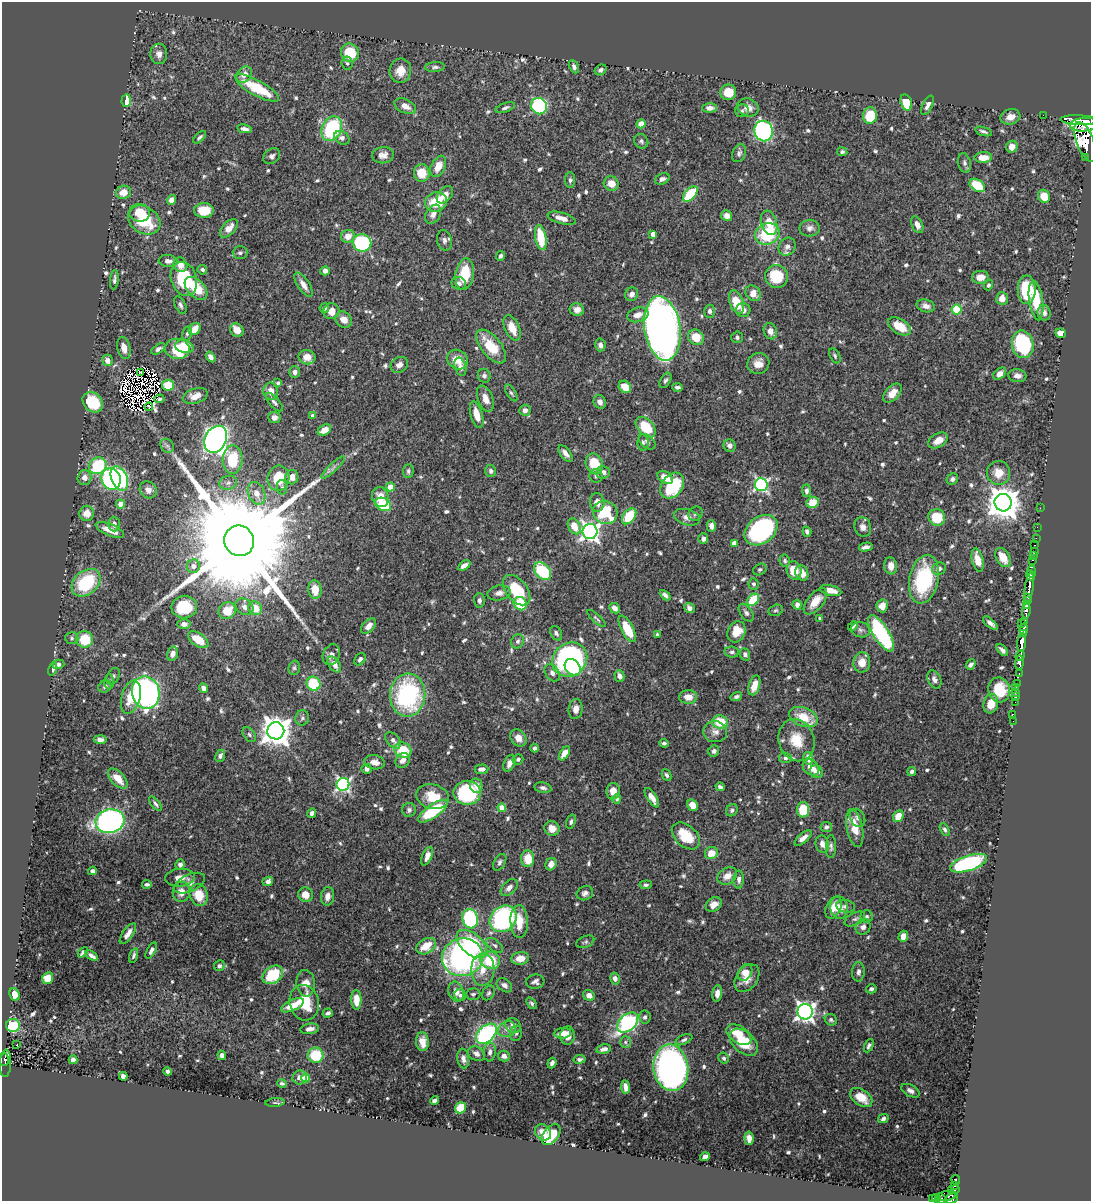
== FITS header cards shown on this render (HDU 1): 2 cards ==
NAXIS1  =                 1089
NAXIS2  =                 1199

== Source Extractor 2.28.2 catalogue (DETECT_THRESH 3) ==
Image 1089 x 1199 px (HDU 1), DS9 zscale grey, 1 PNG px = 1 image px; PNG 1093 x 1203 px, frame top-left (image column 1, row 1199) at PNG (2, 2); each listed source drawn as its Kron ellipse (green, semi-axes under 4 px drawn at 4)
Background 0.876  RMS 0.016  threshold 0.0478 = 3 sigma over >= 5 px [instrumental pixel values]
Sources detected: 766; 9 with non-positive FLUX_AUTO (blend fragments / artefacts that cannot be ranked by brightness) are neither listed nor drawn; of the other 757, the 500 brightest by FLUX_AUTO listed and drawn (257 fainter detections omitted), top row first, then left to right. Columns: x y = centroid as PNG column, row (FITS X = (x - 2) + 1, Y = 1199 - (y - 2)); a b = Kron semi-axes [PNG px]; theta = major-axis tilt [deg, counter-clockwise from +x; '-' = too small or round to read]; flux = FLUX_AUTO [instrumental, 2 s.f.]
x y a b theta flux
350 53 9 8 - 39
159 54 10 8 -87 6.4
347 63 6 5 - 2.4
435 67 10 5 3 3.2
574 67 7 4 -64 3.7
601 70 6 5 - 3.3
400 71 12 10 78 14
244 74 9 7 50 8.7
257 88 25 7 -29 48
728 92 8 7 - 20
126 100 6 4 86 19
906 102 8 5 -74 35
928 105 10 5 64 4.4
405 106 11 7 -25 8.1
539 106 8 8 - 130
748 107 11 9 -20 9.4
505 108 10 4 20 2.8
710 108 7 4 2 5.9
742 111 7 6 - 2.6
1043 115 2 2 - 12
870 116 8 7 - 35
1010 117 10 7 15 8.1
1079 120 19 5 -3 3400
641 124 4 4 - 16
1084 125 14 7 4 3300
244 129 7 4 -9 4.8
332 129 13 9 64 110
764 131 10 9 - 250
983 131 8 3 -17 3
200 137 8 4 44 2.5
342 138 8 6 -36 4.5
641 141 7 6 - 2.9
1085 142 21 8 -69 4100
1012 147 6 5 - 8.2
842 152 5 4 - 2.4
739 153 9 6 68 3.4
383 155 11 8 7 7.8
272 156 9 7 37 3.7
983 157 9 5 1 14
1086 157 3 3 - 79
964 163 10 6 -77 3.7
438 166 11 7 64 15
422 173 8 8 - 21
662 179 7 5 23 4
570 180 8 5 89 2.8
611 183 7 7 - 12
977 185 8 5 -35 38
123 192 7 6 - 12
690 194 9 5 47 49
445 195 10 6 50 10
1044 196 7 6 - 18
172 200 5 4 - 7.6
436 202 11 9 13 30
204 210 10 7 -2 25
139 213 10 8 -7 22
433 214 10 7 59 7.3
727 216 5 5 - 8.5
562 218 14 5 -15 9.4
144 220 17 13 -32 52
769 223 12 7 -72 15
917 225 9 5 -65 7.4
229 228 11 6 47 11
810 228 10 8 2 5.3
653 234 4 4 - 7.7
767 234 12 10 20 60
348 236 7 6 - 10
541 238 13 5 -79 36
444 240 10 7 -77 4.3
362 243 9 8 - 94
787 247 9 8 - 6.2
240 253 7 6 - 2.7
501 256 5 4 - 2.4
168 261 9 6 -4 5.8
180 265 7 6 - 10
202 270 5 4 - 2.9
325 271 5 4 - 6.4
465 274 16 9 81 35
777 277 11 11 - 42
980 277 8 6 7 11
184 279 17 12 -72 67
114 280 10 3 84 3
459 283 7 6 - 4
303 285 14 6 -57 7.9
988 285 5 4 - 2.5
196 288 14 8 -46 30
1027 290 14 9 90 53
753 293 8 7 - 12
632 294 7 6 - 5.3
1002 299 6 6 - 10
1036 301 20 7 -82 38
736 302 12 6 -70 27
180 305 9 5 -65 3.1
926 306 9 6 -15 6.1
324 308 5 4 - 2.8
577 310 7 6 - 7.3
743 310 7 7 - 5.6
957 310 5 5 - 53
331 311 8 8 - 12
709 311 6 5 - 3.7
1044 313 8 6 -80 5.3
638 315 11 7 17 9.3
344 320 9 7 -39 9.6
900 326 12 7 -31 20
512 328 13 7 -66 16
662 328 32 18 -81 930
195 329 7 5 47 15
237 330 7 6 - 8.6
770 331 8 6 -70 8.1
187 333 7 5 77 2.4
1061 333 5 5 - 10
696 337 8 7 - 20
737 337 6 5 - 2.4
1023 344 14 10 -79 99
600 345 6 5 - 5
491 346 20 10 -50 33
184 347 9 6 -15 23
124 348 11 6 -76 9.7
158 349 8 4 32 3.6
177 349 12 10 -8 49
835 356 8 5 -62 2.3
211 357 6 4 -56 4.7
307 357 8 7 - 12
107 360 6 5 - 7
457 360 11 9 -36 18
758 364 11 10 - 11
399 365 9 7 34 5.2
460 367 9 5 -73 3.9
140 372 2 2 - 2.4
295 372 6 5 - 5
1000 374 7 5 41 5.6
484 376 7 6 - 3
1017 376 9 6 -6 6.2
665 380 8 5 62 2.4
278 383 4 3 - 2.3
168 385 6 5 - 25
625 387 7 5 -44 14
677 387 5 3 - 2.5
271 391 8 7 - 9.8
511 393 9 4 -59 2.5
892 393 11 7 48 12
195 396 13 7 17 10
159 399 5 3 - 2.3
485 399 13 7 -68 9.9
93 402 11 9 -46 53
274 402 11 5 -49 3.7
600 402 7 6 - 4.6
149 407 4 3 - 2.3
525 410 6 5 - 5
477 415 14 6 -74 15
313 416 4 4 - 9
274 417 6 5 - 5.7
646 427 12 7 -46 38
324 430 7 5 29 11
216 439 14 10 63 670
938 440 11 6 29 11
647 442 10 6 -39 3.5
643 443 8 5 -86 2.5
167 446 7 6 - 3.3
730 446 6 6 - 5.8
565 453 10 5 -52 5.4
233 460 14 10 88 43
594 464 10 8 -68 31
98 466 9 8 - 89
333 468 15 3 43 4.4
408 471 7 5 86 2.7
491 471 6 5 - 2.8
603 472 7 6 - 6.2
998 473 12 11 - 15
596 476 6 6 - 3.3
292 477 7 6 - 9
84 478 7 7 - 7.2
119 478 13 8 -68 140
278 478 12 11 - 38
665 478 8 5 -33 15
111 479 11 9 -67 160
952 479 6 5 - 3.4
228 483 9 7 12 4.5
761 485 6 6 - 210
672 486 14 10 53 66
282 487 7 5 -80 2.7
390 487 4 4 - 23
148 490 9 8 - 7.2
806 491 6 4 -90 3.3
256 493 11 8 -67 10
380 497 10 8 -72 15
597 502 9 7 -83 8.7
812 503 6 5 - 22
1003 503 8 8 - 2300
120 504 4 4 - 10
383 504 8 6 -25 45
1040 508 2 2 - 7.8
87 513 7 7 - 11
605 513 12 11 - 57
695 514 8 6 40 2.6
629 516 9 5 51 44
687 517 13 8 -16 6.6
937 517 8 8 - 34
114 524 7 6 - 4.5
574 526 8 6 -62 18
711 526 6 4 -89 6.2
863 527 10 8 -72 6
1037 527 2 2 - 14
110 530 15 5 -23 14
761 530 18 13 37 210
590 532 7 7 - 480
807 532 5 4 - 3.4
1036 538 2 2 - 14
703 539 5 5 - 5
239 541 15 14 - 63000
734 543 4 4 - 6.8
1035 545 3 2 - 35
866 547 7 4 13 3.9
1034 551 3 2 - 18
1034 555 3 3 - 53
1003 558 10 6 -58 17
978 560 12 5 -76 15
1033 560 3 2 - 35
785 561 6 5 - 2.4
464 565 7 4 32 5.8
193 566 7 6 - 5.5
891 566 8 6 -82 9.7
760 569 7 5 31 2.4
939 569 7 6 - 5
794 570 9 7 -77 19
543 571 10 7 -48 82
1031 571 6 3 86 480
802 573 8 6 -67 11
1030 575 5 4 - 700
924 579 25 14 78 99
86 583 16 11 41 66
753 584 5 5 - 2.5
1029 588 15 3 82 1400
315 590 9 6 -84 18
516 590 17 10 -51 45
831 590 11 5 -14 13
499 593 12 7 11 6.4
665 595 6 3 -44 3.3
1028 597 3 3 - 60
479 600 7 5 -86 3.7
753 600 7 5 47 52
815 601 16 7 50 16
1027 601 4 3 - 94
520 604 7 6 - 39
797 605 5 4 - 4.3
1026 605 4 3 - 160
882 606 6 5 - 11
184 607 13 11 8 39
244 607 9 7 -36 6.2
255 608 7 6 - 19
614 608 6 4 -44 6.3
689 608 5 5 - 5.3
776 610 7 5 16 2.4
227 611 9 8 - 21
1026 611 7 3 82 1000
746 613 10 5 -55 3.8
596 618 12 3 -43 2.3
820 618 3 3 - 2.7
1025 621 4 3 - 62
990 623 9 3 -42 5.2
184 624 6 5 - 4.9
1021 624 3 2 - 83
369 626 9 5 46 9.5
853 626 5 3 - 2.8
627 629 14 6 -63 30
1024 629 5 4 - 310
860 630 10 7 -15 4.3
736 632 11 8 64 20
556 633 8 5 -61 3.1
881 633 21 8 -58 140
1023 634 3 3 - 160
657 635 3 3 - 2.6
72 638 6 5 - 2.5
85 639 8 8 - 37
198 640 12 6 -35 23
518 641 7 6 - 3.2
1022 642 9 4 84 2500
1002 650 7 4 -45 3.5
732 652 7 5 -6 2.9
173 654 7 5 75 5.3
745 654 6 5 - 3.6
331 655 11 8 65 5
1020 656 5 4 - 670
360 659 7 5 52 3.7
570 660 18 16 41 250
862 662 10 8 86 11
1019 663 7 4 87 1200
58 664 6 4 14 3.1
334 664 9 5 -56 9.7
971 665 5 3 - 3.8
573 667 9 7 -49 32
294 668 7 5 75 2.5
53 669 6 4 73 4.7
552 673 9 6 -57 4.4
1019 673 3 2 - 36
113 676 9 6 59 3.2
619 676 6 5 - 5.8
934 679 9 6 -65 4.6
109 682 7 5 90 2.4
1017 683 3 2 - 22
314 684 7 6 - 48
754 685 10 5 73 14
105 686 7 5 33 3.9
1015 687 3 2 - 13
204 688 5 4 - 5.8
999 690 12 11 - 36
146 693 16 13 -77 320
1015 693 4 3 - 53
408 695 21 17 84 150
736 696 6 4 18 2.3
131 697 17 9 75 21
688 697 9 7 1 10
1016 697 2 2 - 7.1
1015 702 2 2 - 12
991 704 10 7 75 15
576 709 10 7 85 7.4
1013 714 2 2 - 11
803 717 15 9 -21 27
302 718 7 6 - 3.1
1013 721 2 2 - 4.4
720 722 8 6 -11 29
276 731 8 8 - 1700
715 732 12 10 -6 7.4
249 735 8 5 -51 2.7
518 738 9 7 -50 9.2
100 740 6 4 -5 4.3
393 740 10 6 -50 4.6
796 740 21 17 -71 29
664 743 4 3 - 2.3
535 748 4 3 - 3.2
403 750 8 7 - 34
714 751 6 5 - 3.2
564 753 8 4 58 12
220 756 6 5 - 3.9
785 758 6 5 - 3
808 758 6 5 - 14
518 759 5 5 - 2.4
403 760 8 6 49 6.2
374 762 10 7 -11 8.2
509 763 9 5 67 6.8
811 767 9 7 -42 9.3
367 769 5 5 - 4.7
481 769 7 4 5 4.7
816 772 7 6 - 6.5
912 772 5 4 - 3.3
667 775 6 4 -64 2.7
118 778 12 6 -47 17
343 784 6 6 - 250
476 786 7 6 - 6.6
720 787 4 3 - 2.9
543 788 8 5 -11 3.5
613 791 8 6 86 10
467 793 13 12 - 120
433 797 17 12 -15 26
652 798 11 5 -57 7.7
617 799 5 4 - 2.5
155 804 9 3 -50 2.8
693 805 6 5 - 13
502 808 4 4 - 20
409 810 7 6 - 3.1
732 810 6 5 - 2.5
803 810 7 6 - 39
433 811 17 6 35 63
312 813 5 3 - 4.2
898 816 6 5 - 15
858 818 9 7 -63 4.9
110 821 14 12 13 350
571 822 7 4 74 2.5
826 827 6 5 - 3.8
552 828 7 7 - 9.7
855 828 19 8 -79 22
945 830 7 4 -61 2.5
686 836 16 10 -42 30
803 838 10 4 41 6
822 844 8 6 -76 7.4
831 847 11 5 89 3.3
711 853 7 6 - 15
427 856 10 5 67 5.9
528 859 8 6 89 21
500 862 9 5 59 3.1
968 863 19 7 18 140
551 864 6 5 - 6.8
180 865 5 4 - 4.3
92 871 4 4 - 4.9
727 876 10 7 31 9.4
180 878 15 9 5 11
739 880 9 5 87 3.8
268 881 5 4 - 4.1
189 883 16 8 26 7.2
147 884 5 3 - 2.6
646 885 6 4 5 2.5
509 888 10 6 44 6.4
181 892 10 8 82 10
585 893 8 7 - 4.4
199 895 11 8 -71 22
305 895 7 7 - 12
327 896 9 6 81 6.9
714 904 8 6 36 7.5
846 906 9 6 -9 5.7
834 908 11 7 64 12
839 908 11 8 -81 10
867 916 6 6 - 2.4
470 919 10 7 -75 100
503 919 14 12 41 170
855 919 11 6 28 4.1
519 922 16 8 -87 22
863 927 8 7 - 4.5
128 934 12 5 55 6.8
903 936 5 4 - 8.8
585 942 9 5 23 2.3
472 944 18 10 -40 75
495 945 10 5 -38 3.1
426 946 10 7 32 22
151 950 9 4 62 3.6
83 952 6 4 44 3
134 955 7 4 73 2.7
92 956 7 3 -32 3.9
462 957 20 18 14 280
520 958 9 6 8 14
490 960 10 8 -18 42
219 966 5 5 - 2.9
483 970 16 11 87 18
858 972 10 6 87 4
745 973 9 6 60 17
273 975 11 8 36 43
48 978 6 5 - 21
747 978 15 10 53 12
615 979 6 5 - 4.3
535 982 9 7 8 4.5
306 983 13 9 -85 12
504 985 8 6 -36 4.7
871 989 5 4 - 2.9
456 992 10 7 -74 7.5
489 993 8 5 57 2.5
717 993 8 5 84 6.7
473 994 7 5 1 2.3
15 995 6 4 -65 15
460 995 6 5 - 2.6
589 995 6 5 - 7.2
356 1000 10 5 -89 15
304 1003 18 14 -77 35
532 1003 6 4 -51 2.2
293 1005 12 5 24 18
805 1012 8 7 - 510
328 1013 5 3 - 2.5
645 1017 6 5 - 3.3
831 1020 6 5 - 2.4
628 1022 12 8 42 180
13 1025 7 6 - 75
513 1025 8 6 -31 7
310 1029 9 5 8 6.4
507 1029 9 8 - 6.3
516 1033 8 6 74 2.5
563 1033 8 5 8 8.8
486 1034 12 8 43 160
739 1035 14 8 -34 22
567 1036 9 7 87 12
684 1040 9 4 24 2.9
422 1042 9 6 -85 11
625 1042 6 5 - 2.4
744 1042 16 10 -42 32
17 1045 3 2 - 2.7
869 1046 7 4 65 2.7
604 1049 7 4 11 4.5
490 1052 9 6 85 4.4
476 1054 9 6 -30 4.4
222 1055 4 4 - 4.6
316 1055 8 7 - 40
504 1056 6 5 - 4.7
463 1058 10 6 -83 4.7
724 1058 6 5 - 2.4
579 1059 6 4 11 2.6
4 1060 6 4 88 55
73 1060 4 4 - 6.7
5 1063 14 6 87 73
552 1063 5 4 - 4.1
671 1068 23 17 -82 510
168 1071 4 3 - 3.5
123 1076 4 4 - 5.8
300 1077 7 7 - 6.9
305 1078 4 4 - 24
282 1083 5 3 - 2.6
625 1087 7 4 -82 7.1
910 1091 10 5 -27 4.8
861 1097 12 8 -36 19
434 1100 5 3 - 4
275 1103 10 4 3 2.3
460 1108 6 5 - 32
883 1119 5 4 - 3.5
543 1132 9 7 -42 13
551 1135 12 7 51 41
749 1138 7 4 -85 6.2
705 1157 5 4 - 5.4
956 1180 5 3 - 37
955 1185 3 3 - 72
954 1190 6 3 8 250
947 1196 9 5 11 240
932 1198 3 2 - 18
936 1198 4 4 - 40
941 1199 6 3 -51 92
951 1199 7 4 25 520
At the frame edge (FLAGS 8, measured only in part): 2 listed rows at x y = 941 1199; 951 1199
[257 fainter detections neither listed nor drawn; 9 non-positive-flux detections neither listed nor drawn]